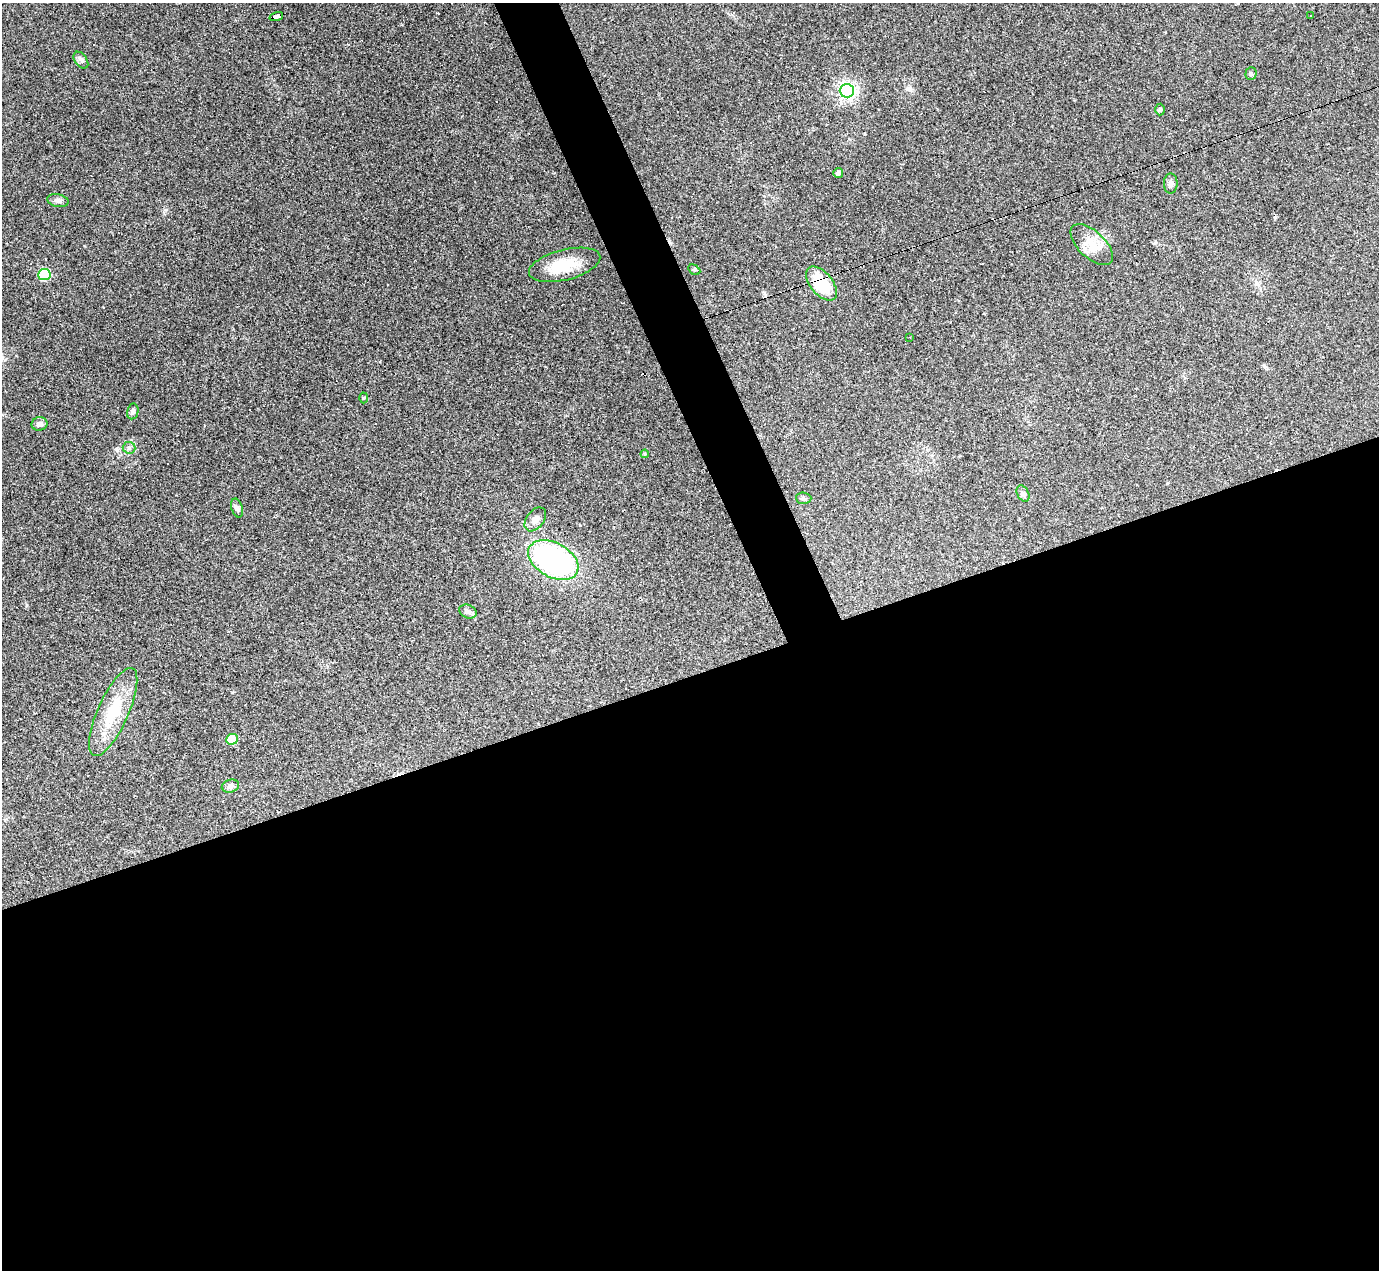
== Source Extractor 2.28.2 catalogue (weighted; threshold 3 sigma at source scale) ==
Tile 15 of 4 x 4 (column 3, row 4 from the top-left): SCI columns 2755-4131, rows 277-1544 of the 5508 x 5495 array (HDU 1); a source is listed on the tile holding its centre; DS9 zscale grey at full resolution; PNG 1381 x 1272 px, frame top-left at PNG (2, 3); each listed source drawn as its Kron ellipse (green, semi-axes under 4 px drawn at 4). Shown black and unused: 49% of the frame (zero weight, under 3 of 4 exposures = <1% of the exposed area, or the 3 px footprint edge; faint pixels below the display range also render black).
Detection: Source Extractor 2.28.2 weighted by HDU 2 'WHT'; one run over the whole footprint, this tile lists its part. Background 0.232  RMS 0.0082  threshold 0.0367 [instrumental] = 3 sigma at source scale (4.5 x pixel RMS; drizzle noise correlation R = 1.50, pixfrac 1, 0.05/0.05 arcsec/px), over >= 5 px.
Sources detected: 37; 8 cosmic-ray / hot-pixel residue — neither listed nor drawn; the other 29 listed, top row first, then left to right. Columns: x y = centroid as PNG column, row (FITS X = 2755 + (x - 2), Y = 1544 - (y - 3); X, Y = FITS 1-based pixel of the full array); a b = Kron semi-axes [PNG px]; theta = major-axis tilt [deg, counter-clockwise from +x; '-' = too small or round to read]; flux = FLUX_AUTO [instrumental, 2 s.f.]
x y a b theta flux
276 16 7 4 17 66
1310 16 3 3 - 3
81 60 9 6 -53 2.5
1251 74 6 5 - 1.5
847 91 7 7 - 300
1160 109 6 5 - 1.2
838 173 5 4 - 2.3
1171 183 10 7 88 2.7
58 201 11 6 -13 2.9
1092 245 26 13 -43 14
565 265 36 15 14 23
694 270 6 4 -29 1.1
44 275 6 5 - 60
821 284 20 11 -50 35
910 337 3 2 - 0.55
364 398 5 3 - 0.82
133 411 8 5 79 1.8
39 424 8 6 12 3.2
129 448 6 6 - 1.6
645 454 4 4 - 0.92
1023 494 9 5 -63 1.9
804 498 8 5 -3 1.9
237 508 10 5 -74 2.3
535 519 13 8 52 5.3
553 560 27 17 -29 160
468 611 9 6 -24 2.9
113 712 48 15 66 36
232 739 6 5 - 24
230 786 9 6 16 2.4
Overlapping masked pixels (flux is a lower limit): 2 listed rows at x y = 276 16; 821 284
Unlisted compact peaks at least as high as the median listed source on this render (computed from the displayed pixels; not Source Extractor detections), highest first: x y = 165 210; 1275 217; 84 246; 232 692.